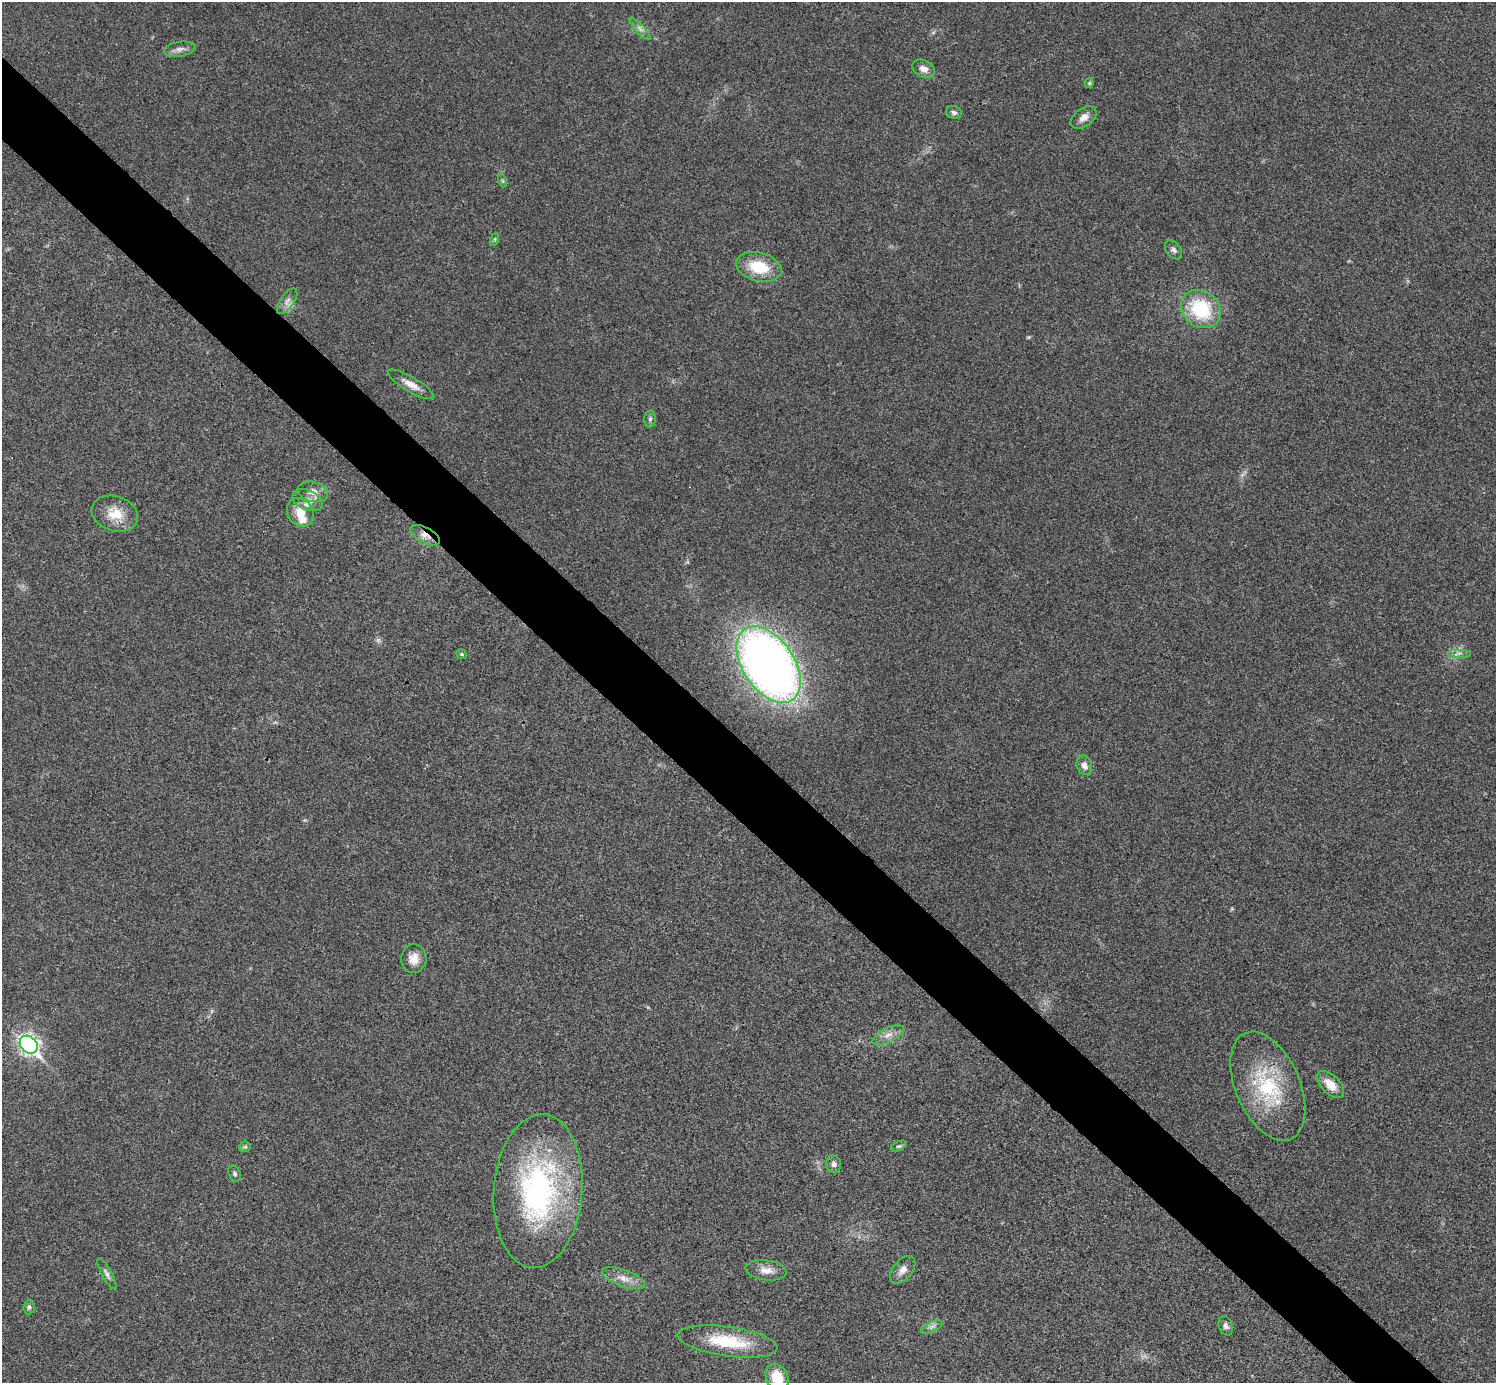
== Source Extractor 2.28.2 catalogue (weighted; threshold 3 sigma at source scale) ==
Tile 11 of 4 x 4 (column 3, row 3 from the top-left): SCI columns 2993-4486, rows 1682-3062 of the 5991 x 5991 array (HDU 1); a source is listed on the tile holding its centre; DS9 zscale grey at full resolution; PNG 1498 x 1385 px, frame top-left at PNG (2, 2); each listed source drawn as its Kron ellipse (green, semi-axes under 4 px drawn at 4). Shown black and unused: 5% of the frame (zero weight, under 3 of 4 exposures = <1% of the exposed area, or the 3 px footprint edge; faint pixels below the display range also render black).
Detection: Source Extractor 2.28.2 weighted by HDU 2 'WHT'; one run over the whole footprint, this tile lists its part. Background 0.0218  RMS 0.0053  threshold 0.0241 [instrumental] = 3 sigma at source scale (4.5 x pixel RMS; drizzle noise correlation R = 1.50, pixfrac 1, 0.05/0.05 arcsec/px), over >= 5 px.
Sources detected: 44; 1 too faint to see at this stretch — neither listed nor drawn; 1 inside a brighter listed object's ellipse — not listed separately; the other 42 listed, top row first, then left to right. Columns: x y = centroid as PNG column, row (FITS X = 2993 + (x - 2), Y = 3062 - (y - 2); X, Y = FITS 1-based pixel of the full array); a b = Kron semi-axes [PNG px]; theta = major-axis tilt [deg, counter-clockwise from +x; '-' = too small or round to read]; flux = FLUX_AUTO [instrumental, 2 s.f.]
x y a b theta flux
640 29 15 4 -46 2.2
180 49 16 7 9 2.9
924 69 12 8 -26 3.5
1089 83 5 4 - 0.65
954 112 8 6 -16 1.5
1084 117 14 9 36 4.3
503 181 7 4 -71 0.79
495 239 6 4 71 0.77
1173 250 11 7 -53 1.9
759 267 23 14 -14 20
287 301 15 7 55 3.1
1201 309 21 18 -38 34
411 384 26 7 -30 5.6
650 419 8 6 88 1.4
313 492 15 10 -13 4.4
308 500 16 10 -23 4.5
300 512 15 12 -50 8.8
115 514 24 17 -18 12
425 535 16 7 -28 4.2
1459 653 12 4 0 1.9
462 654 6 4 -22 0.84
769 665 43 26 -56 510
1084 765 10 7 -76 3.3
414 959 14 12 86 5.8
888 1035 17 7 26 4.2
29 1045 10 8 -45 240
1330 1084 17 9 -43 8.3
1268 1086 58 32 -67 47
899 1146 8 4 25 1
245 1147 6 5 - 0.93
834 1164 8 7 - 2
235 1174 9 5 -66 1.2
538 1191 77 44 86 130
766 1270 20 10 -6 5.4
903 1270 16 9 51 4.3
107 1274 17 5 -61 2
623 1278 22 8 -20 5.9
29 1307 7 5 86 1.4
1226 1326 10 7 -68 2
932 1327 12 5 24 1.9
727 1341 50 14 -8 26
777 1377 14 10 -64 13
Overlapping masked pixels (flux is a lower limit): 1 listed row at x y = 425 535
Isophote crosses this tile's border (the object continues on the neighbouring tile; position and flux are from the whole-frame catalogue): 1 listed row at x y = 777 1377